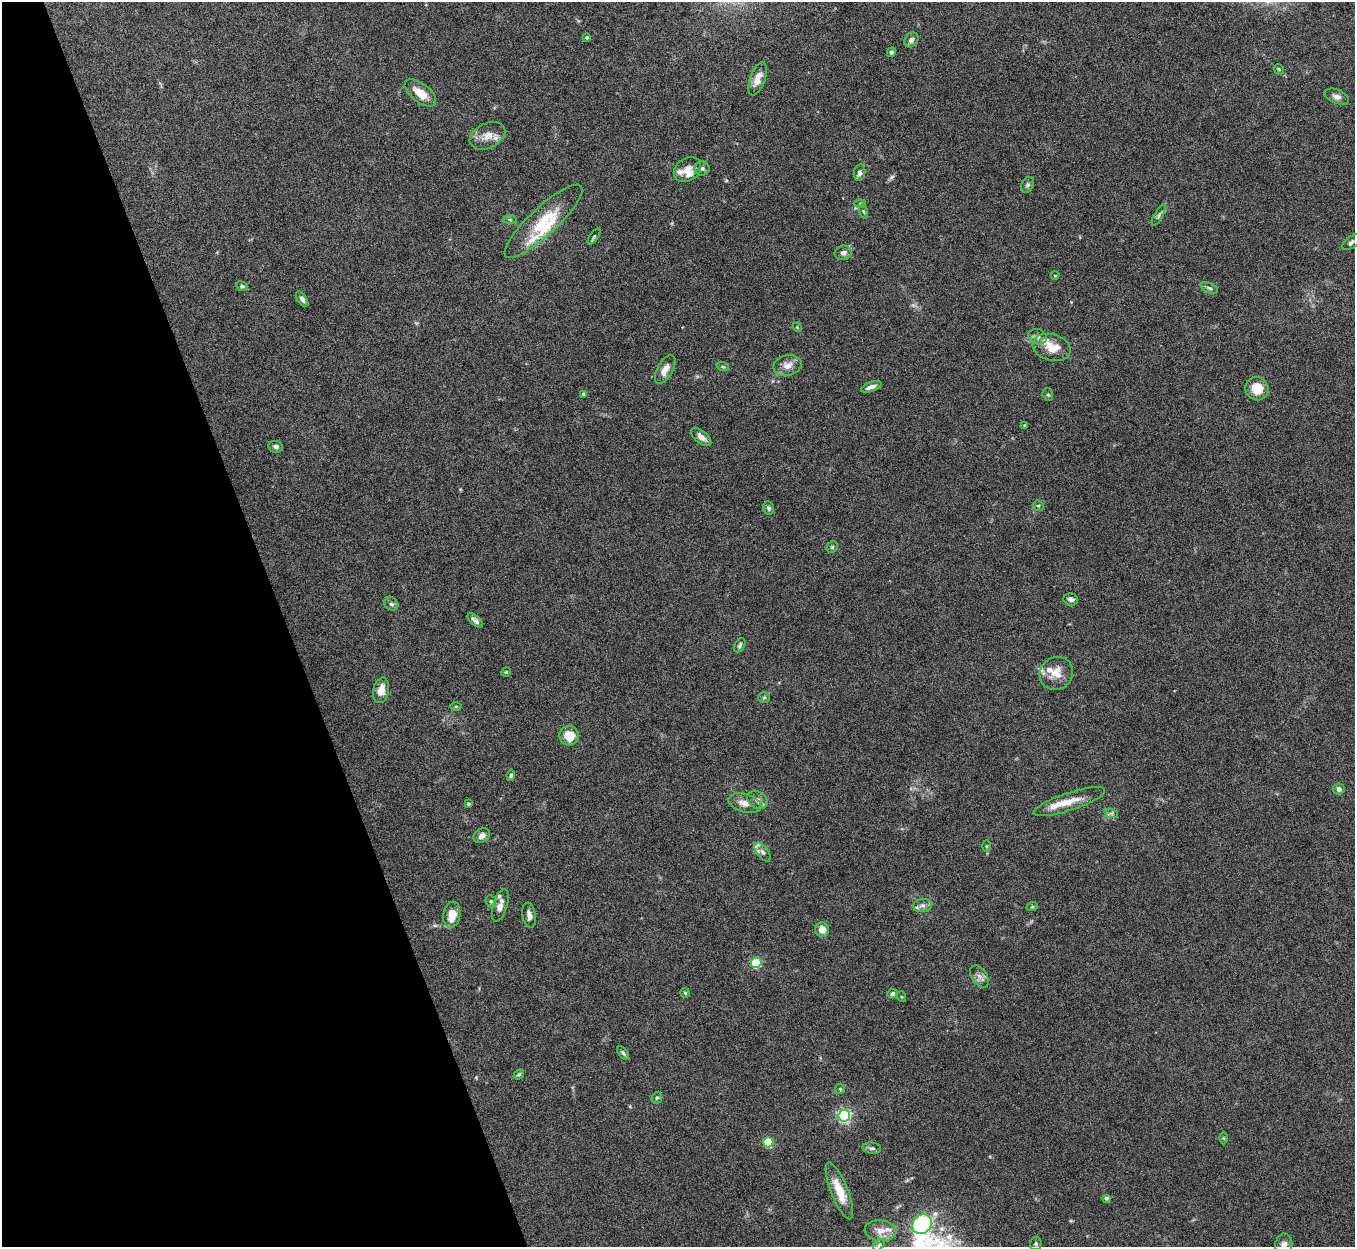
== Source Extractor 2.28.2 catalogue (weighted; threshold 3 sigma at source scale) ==
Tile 5 of 4 x 4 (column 1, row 2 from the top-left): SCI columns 4-1356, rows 2639-3883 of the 5421 x 5406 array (HDU 1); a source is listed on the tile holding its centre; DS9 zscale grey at full resolution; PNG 1357 x 1249 px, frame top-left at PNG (2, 2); each listed source drawn as its Kron ellipse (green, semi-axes under 4 px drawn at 4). Shown black and unused: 21% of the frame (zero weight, under 8 of 15 exposures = <1% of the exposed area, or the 3 px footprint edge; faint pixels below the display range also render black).
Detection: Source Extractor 2.28.2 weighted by HDU 2 'WHT'; one run over the whole footprint, this tile lists its part. Background 0.166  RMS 0.0048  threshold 0.0198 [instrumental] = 3 sigma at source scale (4.09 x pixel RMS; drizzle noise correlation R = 1.36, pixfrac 0.8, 0.05/0.05 arcsec/px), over >= 5 px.
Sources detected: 101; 1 too faint to see at this stretch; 1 inside a brighter object's white glare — neither listed nor drawn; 12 inside a brighter listed object's ellipse — not listed separately; the other 87 listed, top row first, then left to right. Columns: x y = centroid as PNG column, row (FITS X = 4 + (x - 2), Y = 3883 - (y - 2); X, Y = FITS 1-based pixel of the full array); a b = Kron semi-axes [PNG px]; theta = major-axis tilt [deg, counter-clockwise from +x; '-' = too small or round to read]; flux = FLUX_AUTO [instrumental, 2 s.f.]
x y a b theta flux
587 37 3 3 - 0.69
911 40 8 6 56 2.1
891 52 5 4 - 0.85
1279 69 6 4 -47 0.61
758 79 17 7 70 4.1
420 93 18 9 -38 6.8
1337 97 13 7 -23 2.1
487 136 19 12 25 5
702 169 8 7 - 1.3
687 170 14 11 35 4.6
859 173 8 5 80 1.5
1027 185 8 6 63 1.1
860 203 5 4 - 0.54
863 211 7 3 -71 0.54
1159 215 12 4 61 1.1
510 219 6 4 -1 0.74
544 221 51 14 43 19
594 236 9 3 55 0.67
1351 242 10 5 38 1.3
843 253 8 7 - 2.3
1055 275 4 3 - 0.39
242 286 6 4 -22 0.71
1209 288 9 4 -24 0.99
302 299 9 4 -55 1.4
797 327 5 3 - 0.4
1037 337 9 7 -23 1.7
1052 347 19 13 -15 7.4
787 366 14 10 13 4.2
723 367 6 4 -19 0.55
665 369 16 7 61 4
871 387 10 4 21 2.6
1257 389 12 11 - 8.6
584 394 4 4 - 1.2
1048 395 6 5 - 0.81
1025 425 4 3 - 0.42
701 437 12 6 -39 2.8
276 447 7 6 - 1.5
1038 506 5 5 - 0.6
769 508 7 5 -77 0.97
832 547 6 5 - 0.69
1071 599 7 6 - 1.5
391 604 7 6 - 1.2
475 621 9 4 -41 1.5
740 645 8 5 59 0.95
506 672 5 4 - 0.48
1056 673 17 16 - 7
381 690 13 8 77 5
764 697 6 5 - 0.62
456 706 5 3 - 0.46
569 736 10 9 - 7.4
511 775 5 4 - 0.86
1339 789 5 5 - 1.6
757 800 11 8 -33 2.4
1069 802 37 9 18 7.8
745 803 17 9 -16 4
468 804 4 3 - 0.62
1111 813 7 4 -18 0.93
482 836 9 7 29 2.2
986 846 6 4 89 0.54
763 852 11 5 -53 1.7
491 901 6 5 - 0.82
500 905 17 7 73 3.1
922 905 9 6 5 1.9
1032 907 6 3 18 0.51
452 915 13 8 81 6.7
529 915 13 6 -80 2.4
822 929 7 7 - 4.3
756 963 5 5 - 28
979 976 12 7 -54 2.3
685 993 5 4 - 0.63
892 994 5 4 - 1.1
902 997 5 3 - 0.39
623 1053 8 4 -50 0.89
519 1074 6 4 36 0.67
840 1089 5 4 - 0.63
657 1098 6 5 - 0.8
844 1116 6 5 - 81
1223 1138 6 4 -89 0.55
768 1142 5 5 - 24
872 1148 9 5 -6 1.1
839 1191 30 8 -68 8.7
1106 1198 4 4 - 1.3
922 1224 10 9 - 46
881 1231 16 10 -5 5
1036 1244 6 6 - 0.97
879 1245 7 4 45 0.79
1284 1245 11 8 83 2.5
Isophote crosses this tile's border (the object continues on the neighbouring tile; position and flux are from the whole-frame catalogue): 1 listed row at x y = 1284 1245